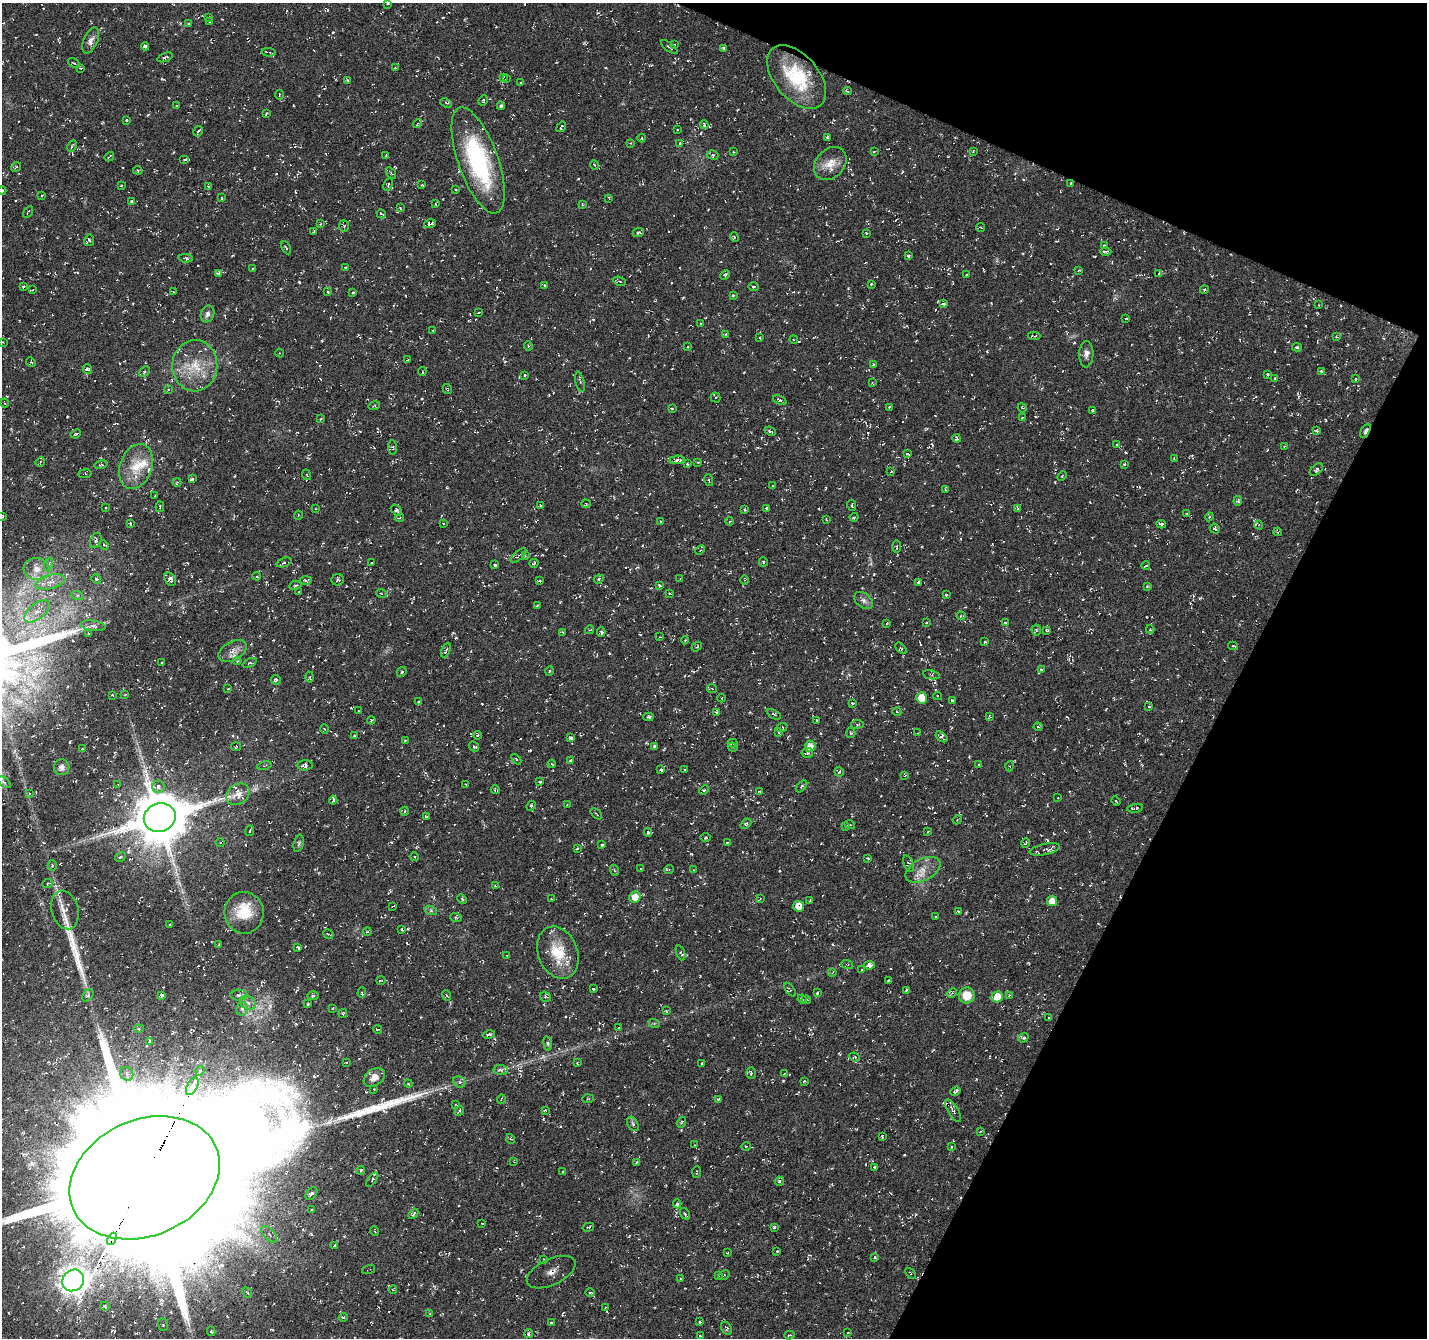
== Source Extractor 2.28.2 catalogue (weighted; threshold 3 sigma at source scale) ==
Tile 8 of 4 x 4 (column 4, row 2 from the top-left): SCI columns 4276-5700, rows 2876-4211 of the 5707 x 5815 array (HDU 1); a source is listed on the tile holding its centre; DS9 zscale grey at full resolution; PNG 1429 x 1340 px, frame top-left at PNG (2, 3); each listed source drawn as its Kron ellipse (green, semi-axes under 4 px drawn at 4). Shown black and unused: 21% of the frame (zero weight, under 3 of 6 exposures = <1% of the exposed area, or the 3 px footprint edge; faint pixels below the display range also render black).
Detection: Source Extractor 2.28.2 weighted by HDU 2 'WHT'; one run over the whole footprint, this tile lists its part. Background -0.0234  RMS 0.0038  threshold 0.0154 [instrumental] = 3 sigma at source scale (4.09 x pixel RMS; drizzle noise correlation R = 1.36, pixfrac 0.8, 0.0396/0.0396 arcsec/px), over >= 5 px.
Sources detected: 718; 80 cosmic-ray / hot-pixel residue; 3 long thin detections or spike segments (spike, bleed or trail) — neither listed nor drawn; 10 inside a brighter listed object's ellipse — not listed separately; of the other 625, all 500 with FLUX_AUTO >= 0.282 (the completeness limit of this list) listed and drawn (125 fainter detections not listed), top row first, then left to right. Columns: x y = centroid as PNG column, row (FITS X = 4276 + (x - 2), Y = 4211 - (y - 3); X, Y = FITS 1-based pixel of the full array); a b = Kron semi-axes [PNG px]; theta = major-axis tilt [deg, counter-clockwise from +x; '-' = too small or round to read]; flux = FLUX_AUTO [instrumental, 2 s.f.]
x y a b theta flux
388 4 3 2 - 0.45
209 17 2 2 - 0.29
209 21 3 2 - 0.32
188 24 3 3 - 0.33
91 41 14 7 67 1.6
675 44 3 3 - 0.4
145 46 4 3 - 1.2
669 47 10 3 -36 0.54
724 48 3 3 - 0.73
269 52 7 3 -7 0.59
165 57 8 3 20 0.78
74 63 6 3 -35 0.41
81 68 3 3 - 0.33
395 68 3 3 - 0.4
503 77 4 3 - 0.34
797 77 37 22 -50 21
506 79 3 3 - 0.39
347 81 3 3 - 0.42
520 83 3 2 - 0.28
848 91 4 3 - 0.47
279 95 5 2 - 0.35
483 100 5 3 - 0.35
446 103 6 4 -24 0.45
176 106 3 3 - 0.46
501 106 4 4 - 0.6
266 114 3 2 - 0.5
127 120 3 3 - 0.56
418 123 5 3 - 0.5
704 124 4 3 - 0.67
561 127 6 3 53 0.63
678 129 3 2 - 0.29
198 131 5 4 - 0.81
827 137 3 2 - 0.33
642 138 4 3 - 0.3
630 143 3 3 - 0.29
680 143 4 3 - 0.37
72 146 6 4 62 0.67
973 151 3 2 - 0.32
733 152 3 2 - 0.28
874 152 4 3 - 0.44
386 155 4 2 - 0.34
713 155 5 4 - 0.62
109 157 5 2 - 0.37
185 159 5 2 - 0.33
478 160 56 20 -70 40
830 164 18 14 47 4.9
594 165 5 3 - 0.55
16 167 5 3 - 0.33
138 170 5 4 - 0.45
391 173 6 2 -59 0.33
1071 183 3 2 - 0.48
388 184 6 3 65 0.4
121 185 3 2 - 0.39
422 185 3 3 - 0.4
208 186 3 3 - 0.37
455 190 3 3 - 0.55
2 191 4 3 - 0.52
42 195 3 2 - 0.43
222 198 3 3 - 0.54
609 198 3 2 - 0.31
132 201 3 2 - 0.97
435 204 3 3 - 0.32
583 205 3 2 - 0.32
400 208 4 3 - 0.4
28 212 6 2 58 0.3
381 214 4 3 - 0.69
321 224 3 3 - 0.32
430 224 6 3 13 1.3
344 226 6 4 -85 0.51
981 228 4 3 - 0.42
314 232 4 3 - 0.44
638 233 6 4 24 0.54
866 233 3 3 - 0.39
734 237 5 3 - 0.35
89 240 6 5 - 1
1104 246 3 3 - 0.74
286 248 7 3 -61 0.32
1106 251 5 3 - 0.69
909 256 3 3 - 0.64
186 258 7 4 -7 0.67
345 267 3 3 - 0.45
253 268 3 3 - 0.57
1078 270 3 2 - 0.37
218 273 4 3 - 0.48
1159 273 4 2 - 0.31
725 275 5 4 - 0.47
967 275 3 2 - 0.53
620 281 6 4 -20 0.53
871 284 3 3 - 0.53
23 286 3 3 - 0.63
545 286 4 3 - 0.45
753 287 5 3 - 0.53
33 290 3 2 - 0.39
1204 290 4 3 - 0.42
173 292 4 3 - 0.31
328 292 3 3 - 0.49
353 293 3 3 - 0.39
733 295 3 3 - 0.46
944 304 3 3 - 0.81
1318 305 3 2 - 0.3
479 313 4 2 - 0.35
208 314 8 6 68 1.3
1126 318 3 3 - 0.67
701 323 3 3 - 0.44
433 330 3 3 - 0.42
726 334 3 3 - 0.33
1034 336 6 2 0 0.49
1336 337 4 3 - 0.35
760 338 2 2 - 0.33
794 340 4 3 - 0.35
2 342 3 3 - 0.28
528 346 4 4 - 0.36
687 347 3 2 - 0.46
1297 347 5 4 - 0.46
280 353 4 3 - 0.31
1086 354 13 7 88 1.9
408 360 3 3 - 0.29
31 362 5 4 - 0.48
873 364 3 3 - 0.69
195 366 26 22 89 11
87 369 4 4 - 0.81
1321 371 3 3 - 0.44
144 372 6 4 41 0.56
422 372 4 2 - 0.3
1268 374 3 3 - 0.52
524 375 3 3 - 0.73
1275 378 3 2 - 0.37
1355 379 4 3 - 0.43
580 382 10 4 -77 0.79
872 383 3 3 - 0.32
168 389 4 3 - 0.31
447 389 5 2 - 0.33
716 397 5 5 - 0.39
780 400 7 4 -24 0.48
4 403 4 3 - 0.35
374 406 6 3 16 0.37
889 407 3 3 - 0.4
1022 408 5 4 - 0.36
672 409 4 3 - 0.65
1093 410 4 3 - 0.99
1023 417 3 2 - 0.3
320 419 3 2 - 0.44
770 431 6 3 -23 0.62
1316 431 4 3 - 0.52
1365 431 8 3 62 1.4
76 434 5 3 - 0.48
957 438 4 3 - 0.5
1117 444 3 3 - 0.37
1284 446 3 2 - 0.41
392 447 7 4 -85 0.54
908 454 4 3 - 0.54
1174 458 3 3 - 0.34
677 460 7 4 4 1.4
40 462 5 4 - 0.49
698 462 3 3 - 0.34
688 464 3 2 - 0.6
1124 464 3 3 - 0.35
101 465 7 3 14 0.43
136 466 23 16 70 7.9
1316 469 7 4 43 0.62
891 472 3 2 - 0.34
85 474 7 3 7 0.44
307 475 5 3 - 0.32
1062 476 5 3 - 0.32
192 479 3 3 - 0.99
709 480 6 2 -78 0.36
177 482 4 3 - 0.34
773 486 3 2 - 0.38
946 490 4 3 - 0.49
155 496 3 2 - 0.4
1238 501 4 3 - 0.9
586 504 4 4 - 0.46
540 505 3 3 - 0.62
852 505 5 3 - 0.44
106 507 3 3 - 0.48
160 507 5 2 - 0.31
766 508 4 3 - 0.45
1018 508 4 4 - 0.31
315 509 3 2 - 0.3
396 510 6 4 -47 0.73
745 510 4 3 - 0.91
1187 514 4 3 - 0.33
298 515 4 3 - 0.33
2 517 3 3 - 0.46
854 517 4 2 - 0.36
1209 517 4 3 - 0.33
400 518 4 3 - 0.47
826 519 3 2 - 0.28
661 521 3 2 - 0.32
729 521 4 4 - 0.45
130 523 3 3 - 0.44
443 523 3 3 - 0.3
1161 524 5 3 - 0.82
1259 525 5 3 - 0.33
1215 529 5 4 - 0.66
1278 532 4 3 - 0.42
96 540 8 5 67 1
104 545 5 4 - 0.45
897 546 6 3 -90 0.39
700 550 5 3 - 0.4
518 556 10 3 42 0.57
525 556 3 3 - 0.39
284 562 8 4 22 0.86
763 562 5 3 - 0.63
371 563 3 2 - 0.43
534 563 5 2 - 0.31
49 564 7 4 72 0.72
495 565 4 3 - 1.1
1146 565 4 2 - 0.44
37 569 13 11 -8 3.5
257 576 4 3 - 0.45
96 579 5 4 - 0.83
170 579 7 5 -59 1.1
599 579 5 4 - 0.57
680 579 4 3 - 0.35
306 580 6 4 1 0.67
338 580 6 5 - 0.95
745 580 4 3 - 0.3
540 581 4 2 - 0.29
50 582 15 7 14 3.1
919 582 3 3 - 0.96
295 585 6 3 9 0.42
659 585 3 3 - 0.69
1147 586 4 4 - 0.37
299 592 3 3 - 0.64
669 593 3 2 - 0.36
381 594 5 3 - 0.38
77 595 6 4 -18 0.65
946 595 3 3 - 0.63
863 600 10 7 -36 1.4
537 605 3 2 - 0.42
37 611 15 7 39 3.4
961 616 4 3 - 0.46
1005 622 4 3 - 0.38
887 623 3 3 - 0.57
926 623 3 3 - 0.54
93 626 13 5 -8 1.2
1150 629 4 4 - 0.39
590 630 4 3 - 0.31
1036 630 5 5 - 0.5
1047 630 4 3 - 0.44
563 632 3 2 - 0.4
601 632 4 3 - 0.71
88 633 4 3 - 0.36
660 637 3 2 - 0.36
685 640 4 3 - 0.34
985 642 3 2 - 0.37
1233 646 5 3 - 0.57
697 647 6 4 36 0.49
901 648 7 2 -44 0.3
446 650 7 3 66 0.56
233 651 15 9 29 2.4
237 661 4 3 - 0.31
161 663 3 2 - 0.46
249 663 7 4 24 0.55
1041 670 3 3 - 0.34
550 671 5 3 - 0.34
402 672 5 4 - 0.66
931 675 8 4 -10 0.68
310 677 5 3 - 0.34
276 680 5 4 - 0.85
228 689 3 2 - 0.33
712 689 5 3 - 0.41
113 695 3 2 - 0.3
125 695 4 3 - 0.39
938 696 4 3 - 0.34
722 698 4 3 - 0.29
922 698 5 5 - 7.1
952 701 4 3 - 0.46
419 702 3 3 - 0.48
852 703 3 3 - 0.66
1149 707 3 3 - 0.49
359 711 3 2 - 0.28
716 712 3 3 - 0.45
897 712 4 3 - 0.34
774 714 8 3 -29 0.55
648 717 5 3 - 0.59
989 717 4 3 - 0.38
371 720 4 3 - 0.32
817 720 4 2 - 0.28
857 724 6 3 8 0.42
782 727 6 3 24 0.56
1038 727 4 4 - 0.37
324 729 5 3 - 0.3
778 733 4 2 - 0.31
851 733 5 4 - 0.39
918 733 3 2 - 0.34
477 735 4 3 - 0.45
355 736 3 3 - 1
941 737 7 4 -38 1
571 738 3 3 - 0.77
405 740 4 3 - 0.35
733 743 5 3 - 0.48
236 746 5 3 - 0.36
655 746 3 3 - 0.53
810 746 5 5 - 3.3
474 747 5 4 - 0.6
733 747 5 4 - 0.5
82 749 2 2 - 0.28
807 753 6 5 - 0.51
516 759 6 4 -47 0.55
571 760 4 3 - 0.61
552 764 4 3 - 0.3
264 765 7 3 11 0.44
305 765 7 5 5 1.2
978 765 3 3 - 0.53
1010 766 5 3 - 0.35
62 767 8 7 - 1.5
684 769 2 2 - 0.29
661 770 3 3 - 0.86
839 772 4 4 - 0.62
905 775 3 2 - 0.32
4 782 8 4 -37 0.72
540 782 3 3 - 0.36
466 784 3 2 - 0.35
118 785 3 3 - 0.33
801 786 7 4 47 0.57
158 787 6 6 - 1.1
495 790 4 3 - 0.43
704 790 5 3 - 0.47
759 791 4 3 - 0.38
29 793 4 3 - 0.33
238 794 12 10 36 3.7
1058 798 3 2 - 0.36
333 800 4 3 - 0.86
1116 801 5 3 - 0.32
567 805 3 2 - 0.29
531 806 5 4 - 0.52
1135 808 8 2 8 0.59
404 811 4 3 - 0.42
596 814 7 2 -40 0.34
426 816 4 3 - 0.32
160 817 16 14 20 2000
957 820 5 4 - 0.31
746 824 6 4 41 0.65
850 825 5 3 - 0.32
845 827 4 3 - 0.29
250 831 5 3 - 0.34
928 831 3 3 - 0.31
648 832 4 3 - 0.77
706 838 5 3 - 0.37
220 842 4 3 - 0.35
299 843 9 5 78 0.66
727 843 3 2 - 0.36
1026 843 5 3 - 0.3
602 844 3 3 - 0.44
577 848 3 2 - 0.63
1045 849 15 5 11 1.1
120 857 6 4 35 0.58
415 857 4 3 - 0.37
868 858 3 3 - 0.59
908 864 8 4 -69 0.64
52 866 5 4 - 0.43
641 869 3 2 - 0.48
669 869 5 3 - 0.33
614 870 5 3 - 0.33
694 870 3 2 - 0.29
923 870 19 11 27 4
47 884 5 3 - 0.37
495 886 4 3 - 0.43
635 897 6 5 - 3.2
462 899 5 3 - 0.42
552 899 3 2 - 0.31
760 899 3 2 - 0.3
810 901 3 3 - 0.44
1052 901 5 5 - 2.8
392 906 3 2 - 0.38
798 906 5 5 - 3.2
65 910 20 13 -74 3.3
431 911 6 4 -19 0.55
958 911 3 2 - 0.4
244 913 21 19 -85 9.2
936 916 3 2 - 0.33
456 918 6 3 -20 0.39
170 924 3 3 - 0.4
401 929 4 3 - 0.42
367 932 4 3 - 0.37
328 934 6 2 -32 0.29
219 945 4 3 - 0.3
298 947 3 3 - 0.57
558 953 27 19 -68 11
681 953 8 4 -69 0.74
507 955 3 2 - 0.28
847 964 6 3 -20 0.37
869 965 5 4 - 2.3
862 970 3 2 - 0.34
832 973 4 3 - 0.32
381 980 5 2 - 0.59
888 980 3 3 - 0.44
593 988 3 3 - 0.78
790 990 8 3 -52 0.43
906 990 3 2 - 0.35
362 992 5 4 - 0.41
817 993 3 2 - 0.57
952 993 5 3 - 0.56
88 995 7 5 49 0.71
162 995 4 4 - 0.84
239 995 8 5 2 1.1
446 995 5 3 - 0.38
967 995 8 8 - 5.6
1009 995 4 3 - 0.4
313 996 5 3 - 0.43
545 997 5 4 - 0.54
997 997 6 5 - 6.6
802 999 5 3 - 0.63
806 1000 4 3 - 0.56
248 1002 8 6 -31 1.4
308 1004 3 3 - 0.31
333 1008 3 3 - 0.6
242 1009 7 5 77 0.9
666 1011 4 3 - 0.32
343 1013 4 4 - 0.43
1049 1018 2 2 - 0.31
654 1023 6 4 -19 0.43
619 1028 3 2 - 0.3
139 1029 4 4 - 0.46
377 1029 4 2 - 0.33
489 1034 6 3 12 0.71
1023 1038 5 4 - 0.83
150 1041 4 4 - 0.42
548 1043 7 4 -82 0.62
855 1057 5 3 - 0.38
346 1063 3 3 - 0.31
577 1063 3 2 - 0.32
701 1063 3 3 - 0.47
501 1070 7 4 -7 0.99
200 1071 5 4 - 0.67
751 1073 6 5 - 0.6
127 1074 7 6 - 1.3
784 1074 4 2 - 0.43
374 1077 12 8 34 2.8
804 1081 3 3 - 0.35
459 1082 6 5 - 0.78
408 1083 4 3 - 0.39
192 1086 9 5 61 2.5
374 1089 3 2 - 0.43
955 1091 5 3 - 1.4
501 1099 5 3 - 0.33
588 1099 6 4 5 0.37
718 1099 3 3 - 0.3
455 1104 4 3 - 0.48
545 1110 4 3 - 0.32
459 1111 5 4 - 0.48
953 1111 13 5 -58 1.3
681 1122 6 3 57 0.41
633 1124 8 5 -60 0.73
980 1132 4 3 - 0.29
882 1137 3 3 - 0.34
511 1139 5 3 - 0.31
695 1145 4 3 - 0.31
746 1146 4 3 - 0.33
951 1146 3 3 - 0.32
514 1162 4 3 - 0.33
636 1162 4 3 - 0.53
874 1167 4 3 - 0.59
361 1170 5 3 - 0.56
562 1171 3 3 - 0.33
697 1172 6 3 86 0.42
145 1178 78 58 24 22000
372 1179 8 4 54 0.62
779 1181 4 4 - 0.71
311 1194 7 4 52 0.71
677 1204 4 3 - 1.3
312 1210 3 2 - 0.37
413 1214 6 3 46 0.53
685 1214 6 3 -53 0.55
482 1223 3 2 - 0.31
588 1227 6 3 15 0.42
774 1227 3 3 - 0.83
374 1231 5 3 - 0.28
269 1234 10 5 -49 1.7
112 1239 6 3 61 520
335 1245 3 2 - 0.43
777 1251 3 3 - 0.49
727 1253 3 2 - 0.29
875 1257 4 3 - 0.41
544 1259 3 2 - 0.31
369 1270 7 2 19 0.34
551 1272 26 13 25 1.1
911 1273 6 3 -51 0.39
724 1275 6 3 34 0.44
718 1276 4 3 - 0.39
680 1279 3 2 - 0.66
73 1280 11 10 - 390
393 1290 4 3 - 0.29
247 1293 5 4 - 0.54
590 1293 5 3 - 0.33
105 1306 4 4 - 0.5
605 1308 2 2 - 0.28
430 1314 4 3 - 0.31
343 1317 4 4 - 0.49
700 1322 3 3 - 0.5
551 1323 3 3 - 0.53
163 1325 6 5 - 0.76
726 1328 7 5 -61 0.66
211 1331 5 4 - 0.58
529 1333 5 4 - 0.92
848 1333 3 2 - 0.38
789 1335 5 3 - 0.41
700 1336 4 3 - 0.41
Overlapping masked pixels (flux is a lower limit): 2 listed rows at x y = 1071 183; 1365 431
Isophote crosses this tile's border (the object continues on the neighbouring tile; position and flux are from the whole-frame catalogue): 5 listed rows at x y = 2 191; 2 342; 2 517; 37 611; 145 1178
Unlisted compact peaks at least as high as the median listed source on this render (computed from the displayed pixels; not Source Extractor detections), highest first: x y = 1200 598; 408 929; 542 555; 744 372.